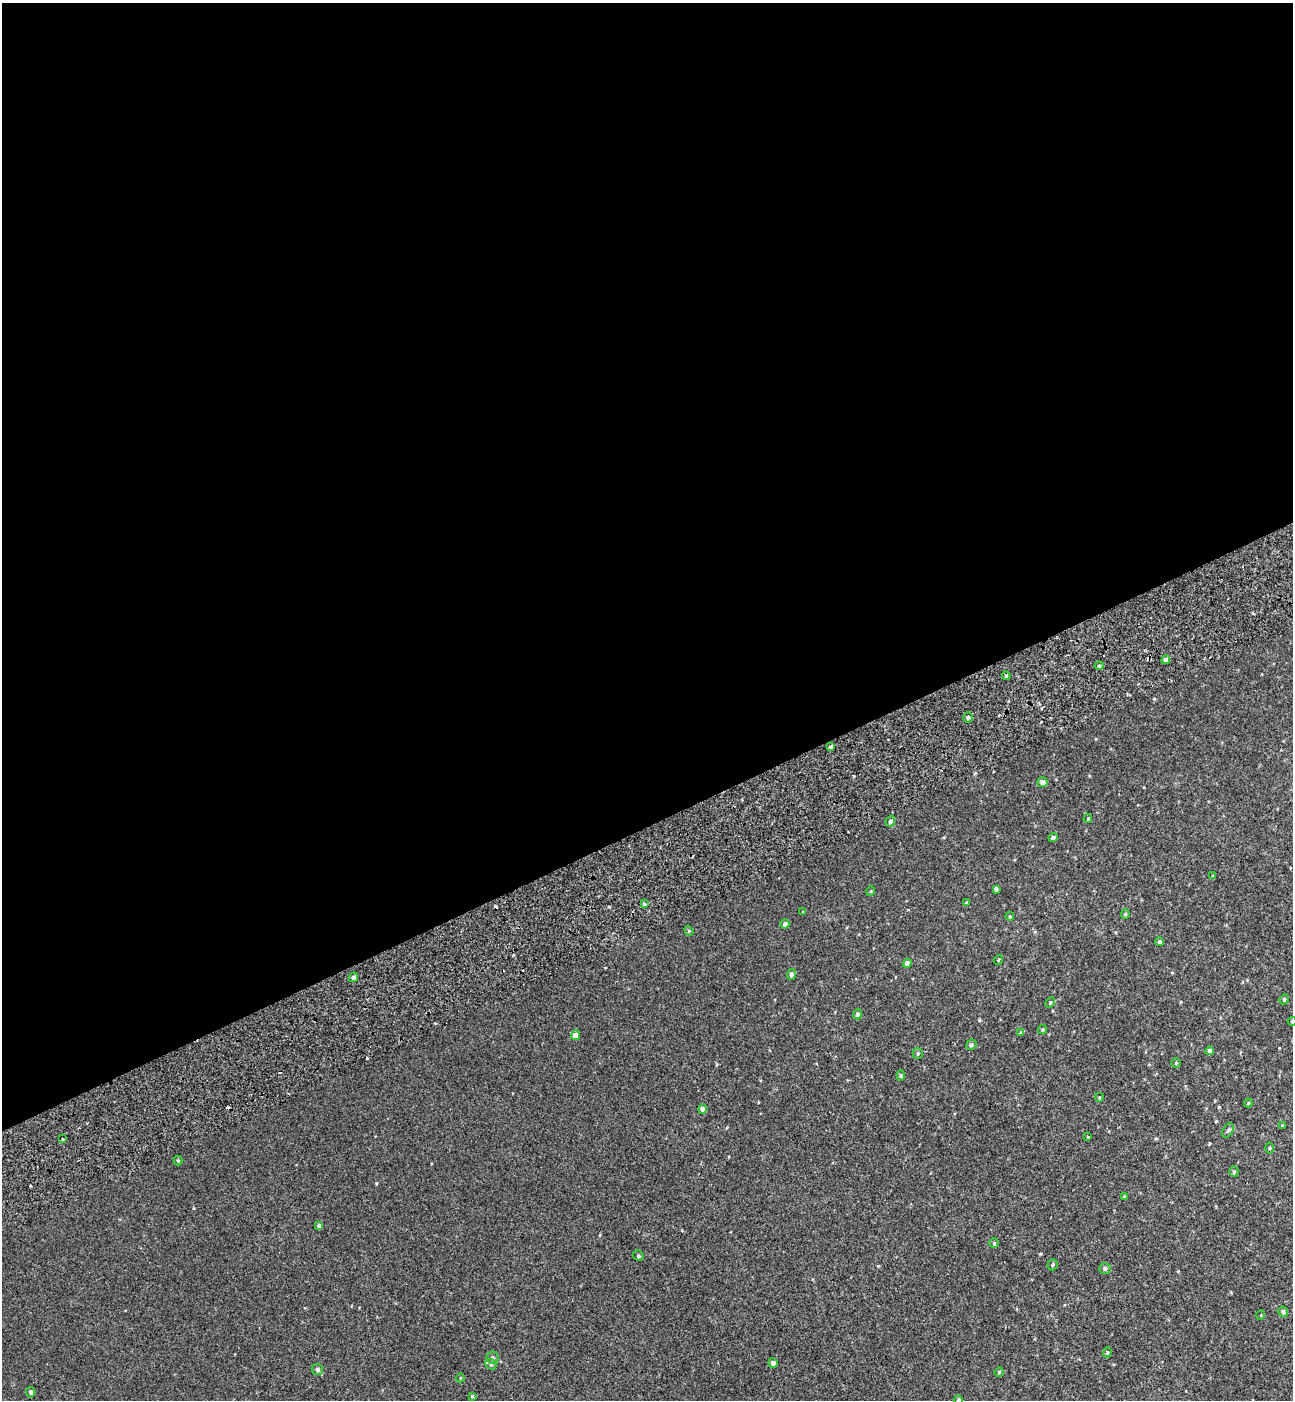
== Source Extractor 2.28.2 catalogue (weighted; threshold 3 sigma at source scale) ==
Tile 2 of 4 x 4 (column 2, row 1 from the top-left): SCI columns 1524-2814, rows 4296-5693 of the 5576 x 5797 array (HDU 1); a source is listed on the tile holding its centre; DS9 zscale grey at full resolution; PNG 1295 x 1402 px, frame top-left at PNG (2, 3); each listed source drawn as its Kron ellipse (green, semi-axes under 4 px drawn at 4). Shown black and unused: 59% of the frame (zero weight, under 2 of 3 exposures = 6% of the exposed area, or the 3 px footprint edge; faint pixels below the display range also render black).
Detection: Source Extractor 2.28.2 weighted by HDU 2 'WHT'; one run over the whole footprint, this tile lists its part. Background 0.00339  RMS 0.0079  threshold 0.0356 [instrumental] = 3 sigma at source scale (4.5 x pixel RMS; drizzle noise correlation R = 1.50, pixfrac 1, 0.0396/0.0396 arcsec/px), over >= 5 px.
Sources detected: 68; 3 cosmic-ray / hot-pixel residue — neither listed nor drawn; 1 inside a brighter listed object's ellipse — not listed separately; the other 64 listed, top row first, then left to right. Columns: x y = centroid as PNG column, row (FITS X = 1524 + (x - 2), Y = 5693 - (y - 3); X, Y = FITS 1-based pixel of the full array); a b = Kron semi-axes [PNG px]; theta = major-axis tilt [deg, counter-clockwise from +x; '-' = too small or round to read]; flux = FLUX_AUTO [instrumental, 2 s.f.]
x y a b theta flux
1166 660 4 4 - 3.1
1099 666 4 4 - 0.96
1006 676 4 4 - 1.1
968 717 5 5 - 2
831 747 4 4 - 1.3
1043 782 5 5 - 3.9
1088 819 4 3 - 0.87
890 821 5 4 - 2.2
1053 837 5 4 - 1.6
1213 876 4 4 - 0.9
996 889 4 4 - 1.8
871 891 5 3 - 0.62
966 902 4 3 - 0.59
644 904 4 3 - 7.7
803 912 4 3 - 0.52
1125 914 5 4 - 0.82
1010 916 4 3 - 0.78
785 924 5 4 - 2.8
689 931 5 4 - 0.82
1159 942 4 4 - 1.5
998 960 5 3 - 0.76
907 963 4 4 - 4.8
791 974 5 4 - 2.5
353 977 5 4 - 3
1284 999 5 4 - 1.4
1050 1003 5 4 - 1.1
858 1014 5 4 - 1.9
1292 1021 4 4 - 0.82
1042 1029 5 4 - 0.85
1021 1033 4 3 - 2.3
575 1035 5 4 - 7.7
971 1045 5 5 - 1.5
1210 1051 4 4 - 2.8
918 1054 5 5 - 1.3
1176 1063 5 4 - 0.96
901 1075 5 4 - 1.1
1099 1097 4 3 - 0.83
1248 1103 4 4 - 0.79
703 1109 4 4 - 2.7
1283 1125 4 3 - 0.81
1228 1131 8 5 61 1.6
1088 1137 3 3 - 4.1
63 1139 3 3 - 1.8
1269 1148 5 3 - 0.77
178 1160 5 4 - 0.91
1234 1172 5 4 - 1.2
1125 1197 4 3 - 1.4
319 1226 4 4 - 1.8
994 1243 5 5 - 0.94
638 1256 5 4 - 1.2
1053 1265 6 5 - 1.2
1105 1268 6 5 - 2.1
1283 1312 5 5 - 2
1261 1315 5 3 - 0.57
1107 1352 5 4 - 0.81
493 1357 6 6 - 1.5
773 1363 5 4 - 3
491 1364 6 5 - 1.2
317 1369 6 5 - 2.1
999 1372 5 4 - 0.81
460 1378 4 3 - 0.53
31 1392 5 4 - 1.9
472 1396 4 4 - 0.78
959 1400 5 4 - 1.8
Isophote crosses this tile's border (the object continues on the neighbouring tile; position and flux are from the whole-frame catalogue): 2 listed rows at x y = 1292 1021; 959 1400